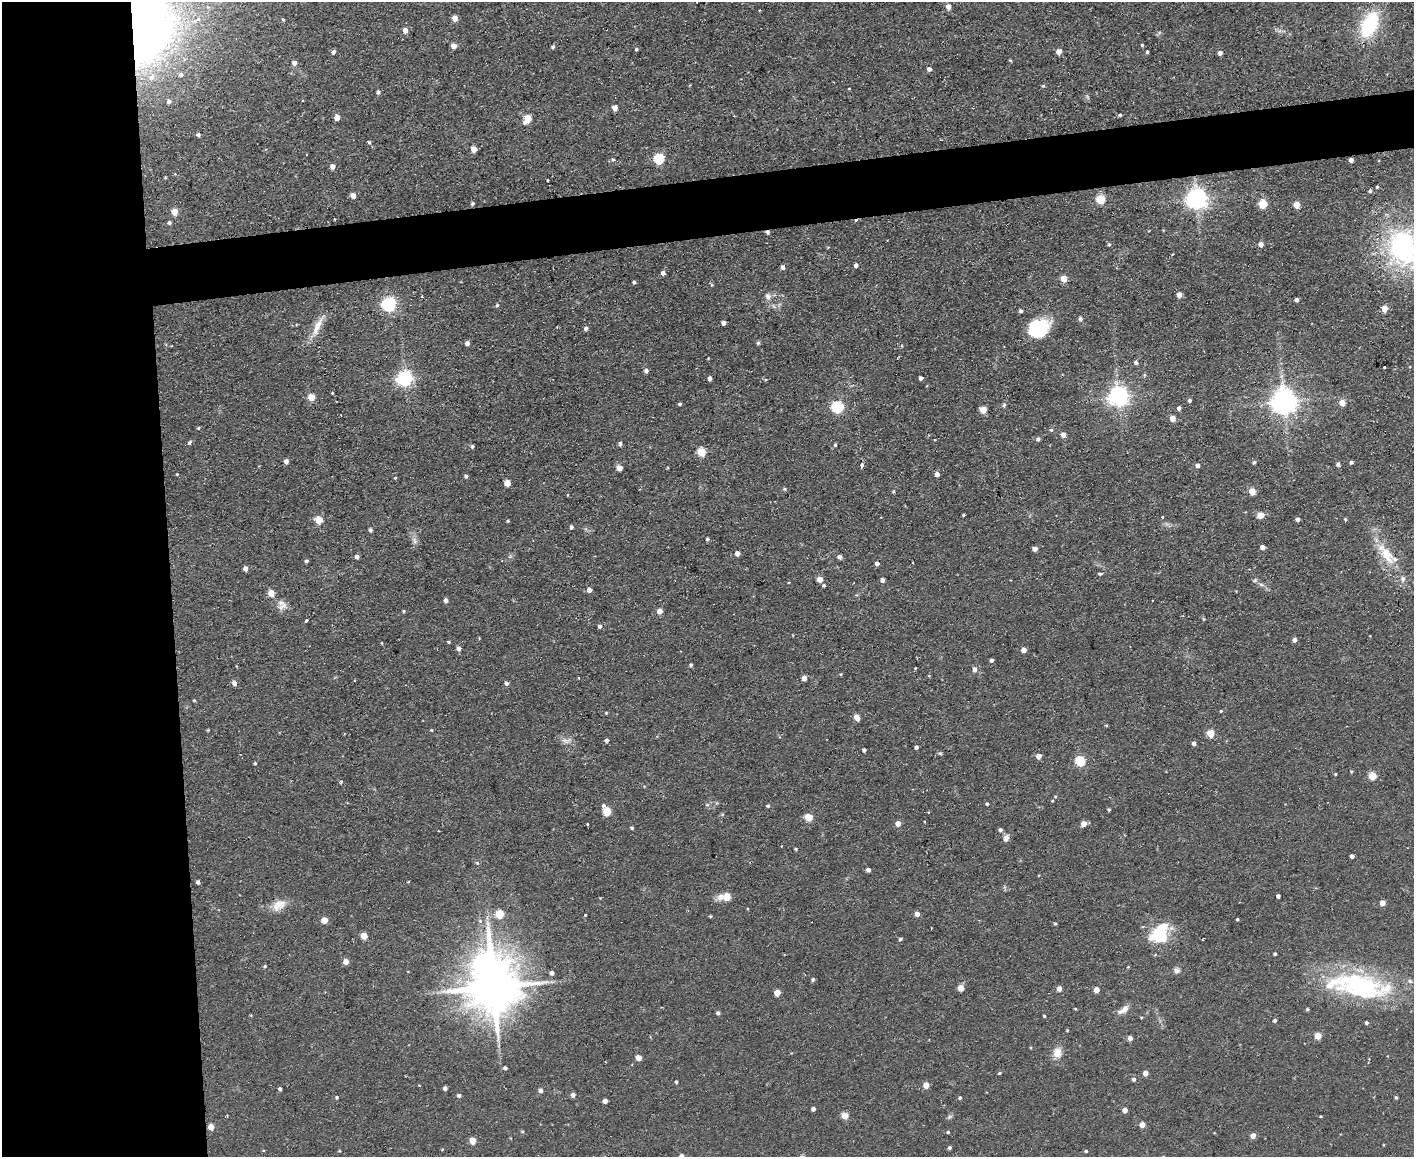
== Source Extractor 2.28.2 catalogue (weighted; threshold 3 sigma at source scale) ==
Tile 7 of 3 x 4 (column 1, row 3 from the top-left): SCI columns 128-1539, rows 1156-2310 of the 4597 x 4621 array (HDU 1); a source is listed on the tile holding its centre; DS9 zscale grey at full resolution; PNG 1416 x 1159 px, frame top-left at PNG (2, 2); no overlay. Shown black and unused: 16% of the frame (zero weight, under 2 of 3 exposures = <1% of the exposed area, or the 3 px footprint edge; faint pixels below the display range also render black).
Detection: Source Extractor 2.28.2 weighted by HDU 2 'WHT'; one run over the whole footprint, this tile lists its part. Background 0.0586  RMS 0.0087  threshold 0.0389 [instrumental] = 3 sigma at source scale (4.5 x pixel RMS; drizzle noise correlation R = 1.50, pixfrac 1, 0.05/0.05 arcsec/px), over >= 5 px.
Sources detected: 289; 2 inside a brighter object's white glare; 7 cosmic-ray / hot-pixel residue — not listed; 8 inside a brighter listed object's ellipse — not listed separately; the other 272 listed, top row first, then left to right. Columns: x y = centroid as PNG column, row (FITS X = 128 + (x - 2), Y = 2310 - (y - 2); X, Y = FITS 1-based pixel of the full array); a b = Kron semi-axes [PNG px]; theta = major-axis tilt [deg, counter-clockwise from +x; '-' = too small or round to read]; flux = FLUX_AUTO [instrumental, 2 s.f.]
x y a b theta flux
697 2 2 2 - 0.58
948 7 5 5 - 6.3
455 18 4 4 - 7.8
283 19 4 3 - 0.92
197 20 17 6 25 7.3
1370 24 28 15 66 62
145 26 70 49 88 620
405 30 6 5 - 4.1
1142 45 4 3 - 1.3
454 46 4 4 - 8.1
553 47 4 4 - 1.7
636 49 4 4 - 1.1
1059 51 5 5 - 5.9
333 52 4 4 - 3.2
1147 52 3 3 - 1.5
1220 53 4 4 - 3.6
1010 60 4 3 - 0.94
294 63 5 5 - 4
929 69 4 4 - 3.2
181 74 5 5 - 2.5
1043 86 4 4 - 1.1
849 88 3 2 - 0.61
378 92 4 3 - 2.2
169 101 4 4 - 2.3
615 108 5 5 - 7
1120 115 4 3 - 1.4
337 117 4 4 - 12
527 119 6 5 - 27
198 134 4 4 - 2.1
369 142 4 4 - 1.4
474 149 5 4 - 11
306 155 3 2 - 0.82
613 159 5 5 - 1.7
659 159 5 5 - 65
1351 160 4 4 - 3.9
332 166 5 4 - 4.9
548 180 3 2 - 0.83
1377 187 3 3 - 1.1
1370 191 4 4 - 1.7
353 195 4 4 - 7.2
1101 199 5 5 - 42
1197 199 7 7 - 580
472 204 4 4 - 1.5
1263 204 5 5 - 40
1297 205 4 4 - 14
174 212 5 4 - 13
169 223 4 4 - 1.8
767 232 4 4 - 2.5
1109 244 5 4 - 1.1
1261 244 4 4 - 5.5
1404 247 46 44 89 160
856 265 4 4 - 3.5
782 267 4 4 - 3.4
663 273 4 4 - 3.7
1064 279 5 5 - 12
634 282 3 3 - 1.6
1179 295 4 4 - 6.2
422 296 3 3 - 0.83
768 296 8 7 - 3.9
1296 300 4 4 - 2.7
389 304 6 6 - 200
497 305 5 4 - 1.3
774 306 8 3 -45 1.7
1384 308 4 4 - 14
1021 311 4 4 - 2.1
1080 319 5 5 - 2.3
724 323 4 4 - 4
317 327 29 8 67 12
557 327 3 3 - 1.3
1038 327 22 19 20 42
586 328 5 4 - 2.7
467 343 4 4 - 4.1
758 343 5 5 - 1.4
1136 362 5 5 - 2.5
1384 367 3 3 - 2.7
646 371 5 4 - 2.6
1144 375 6 3 71 1
710 378 4 4 - 3.4
921 378 4 3 - 2.4
405 379 6 6 - 260
1118 396 7 7 - 540
311 397 5 4 - 16
1189 400 4 4 - 1.9
1284 401 8 7 - 960
1342 403 5 5 - 11
680 404 4 3 - 1.5
1004 405 6 5 - 1.5
837 407 6 5 - 110
1179 408 4 4 - 3
983 410 5 5 - 18
1172 418 5 4 - 9.1
198 428 4 3 - 1.1
1051 430 5 4 - 1.2
1063 435 4 4 - 5.5
1038 439 5 5 - 2.2
189 442 6 4 51 1.7
620 444 4 3 - 2.4
835 445 4 4 - 1.2
472 446 4 4 - 1.8
702 452 5 5 - 33
286 461 5 4 - 4
1254 462 4 4 - 1.8
1351 462 4 3 - 2.2
1197 465 4 4 - 3.5
1338 465 5 4 - 2.6
861 466 4 3 - 5.3
619 468 5 4 - 7.8
177 474 4 3 - 0.78
937 474 4 4 - 5.5
466 476 4 4 - 1.7
395 478 4 3 - 0.64
507 483 5 5 - 12
785 489 5 4 - 1.2
894 491 4 4 - 1
1252 491 5 4 - 16
567 495 3 3 - 1
963 515 3 2 - 0.86
1260 515 8 7 - 5.8
1162 517 3 2 - 2
1298 519 4 4 - 4
1345 519 4 4 - 1.3
318 520 5 5 - 17
508 521 4 3 - 0.92
571 527 4 4 - 2
370 530 5 4 - 1.8
707 539 4 3 - 1.6
414 541 9 4 -81 2.9
1262 547 4 4 - 4.5
1035 549 4 4 - 4.9
737 554 4 4 - 5.1
1386 554 35 13 -55 26
839 556 5 5 - 2.5
357 557 4 4 - 3.3
306 561 5 4 - 1.7
877 563 5 5 - 2.2
245 568 4 4 - 4.6
1100 574 5 4 - 1.4
820 579 4 4 - 8
882 580 4 4 - 3.7
1261 584 7 4 -3 1.7
824 585 4 4 - 1.2
589 590 4 4 - 4.7
271 593 5 4 - 13
446 600 4 4 - 3.3
282 606 14 9 30 5.7
403 611 4 3 - 1
660 611 4 4 - 7.4
306 620 3 3 - 3.1
600 626 4 4 - 2.1
1294 640 4 4 - 3.3
448 642 4 3 - 0.97
382 643 3 3 - 0.77
459 648 6 6 - 2
1024 650 4 4 - 6.3
991 660 4 4 - 2.3
691 665 4 4 - 1.3
915 668 3 2 - 1.3
975 669 5 5 - 4.4
929 676 4 3 - 0.65
804 678 4 4 - 4.9
355 680 3 2 - 1
234 683 5 4 - 5.1
506 683 4 4 - 2.4
194 700 5 3 - 0.74
1221 711 4 3 - 0.87
606 713 4 4 - 0.77
857 717 6 4 -57 8.3
1106 725 5 3 - 0.88
431 730 4 3 - 0.81
1211 733 5 4 - 25
565 740 10 4 -9 3.2
607 740 4 4 - 2.1
1194 743 4 4 - 2.9
916 747 4 3 - 2.4
864 750 4 3 - 2.3
940 753 6 4 -2 1.1
1039 756 5 5 - 5
1080 761 5 5 - 62
255 763 4 3 - 1
1351 772 4 3 - 0.97
1335 774 3 3 - 0.92
1372 776 5 5 - 27
341 782 4 3 - 1
1052 801 4 4 - 0.74
987 804 4 3 - 1.2
707 805 6 4 0 1.3
603 806 3 3 - 5.9
768 806 4 4 - 1.3
1109 810 4 3 - 1
607 811 5 5 - 32
809 817 5 5 - 26
925 822 3 2 - 0.75
898 824 5 5 - 6.1
1084 824 5 4 - 8.1
632 828 4 3 - 1.4
1000 830 5 4 - 2.2
1006 838 10 7 70 3.7
796 849 3 3 - 0.9
1352 856 4 4 - 3
477 863 6 5 - 1.3
868 870 4 4 - 3.4
198 882 4 3 - 2.1
408 882 4 2 - 0.54
1278 896 4 4 - 2.5
726 897 7 5 2 23
600 898 3 3 - 0.58
1382 903 4 4 - 8.1
279 905 20 13 32 11
499 914 5 5 - 30
917 914 4 4 - 5.1
585 915 3 3 - 0.65
710 916 4 4 - 0.85
1237 919 3 3 - 2.6
324 920 5 4 - 14
480 921 5 4 - 1.3
488 923 7 5 -88 2.9
1055 924 4 4 - 1
1161 931 18 15 56 30
364 936 5 5 - 15
900 939 4 3 - 1.4
1275 954 3 3 - 1.2
346 962 4 4 - 8.4
265 966 5 4 - 1.2
1177 970 8 7 - 3.1
552 973 4 4 - 3
813 979 4 4 - 1.5
493 987 16 13 82 5200
1360 987 64 33 -8 120
961 988 5 4 - 11
1059 989 4 4 - 6.2
1096 990 4 4 - 7.6
777 993 5 4 - 11
1307 1009 4 3 - 1.1
1123 1010 16 7 34 6.4
718 1013 4 4 - 1.9
1044 1016 3 3 - 0.88
1141 1017 4 3 - 0.82
1275 1020 4 3 - 1.6
1366 1023 3 3 - 1.9
1067 1030 3 3 - 0.66
1318 1036 4 4 - 15
1130 1038 4 4 - 3.8
1057 1053 14 11 75 8.2
638 1058 4 4 - 8.5
505 1068 5 4 - 1.9
999 1073 4 3 - 0.91
1145 1073 4 4 - 6.6
1134 1079 5 4 - 2.4
676 1082 3 3 - 1.3
926 1085 4 4 - 11
445 1088 4 4 - 2.8
280 1089 4 3 - 2
541 1091 5 5 - 2.6
459 1095 4 4 - 2.2
573 1095 4 4 - 3.4
337 1097 4 4 - 1.1
960 1098 4 4 - 1.5
1396 1098 4 3 - 1.3
605 1101 4 4 - 4.5
813 1109 4 4 - 3.3
1125 1110 4 4 - 5.8
845 1116 6 6 - 7.6
949 1117 9 4 35 1.7
1142 1125 4 4 - 8.5
211 1127 5 4 - 8.6
522 1131 5 3 - 0.9
948 1132 4 4 - 1.1
1253 1136 4 4 - 6.6
472 1141 5 4 - 15
949 1148 4 4 - 1.8
1086 1151 4 4 - 1.2
681 1156 4 4 - 3.3
Overlapping masked pixels (flux is a lower limit): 3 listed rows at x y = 145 26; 1351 160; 767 232
Isophote crosses this tile's border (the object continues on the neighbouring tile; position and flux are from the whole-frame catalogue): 5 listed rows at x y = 697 2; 1370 24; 145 26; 1404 247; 681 1156